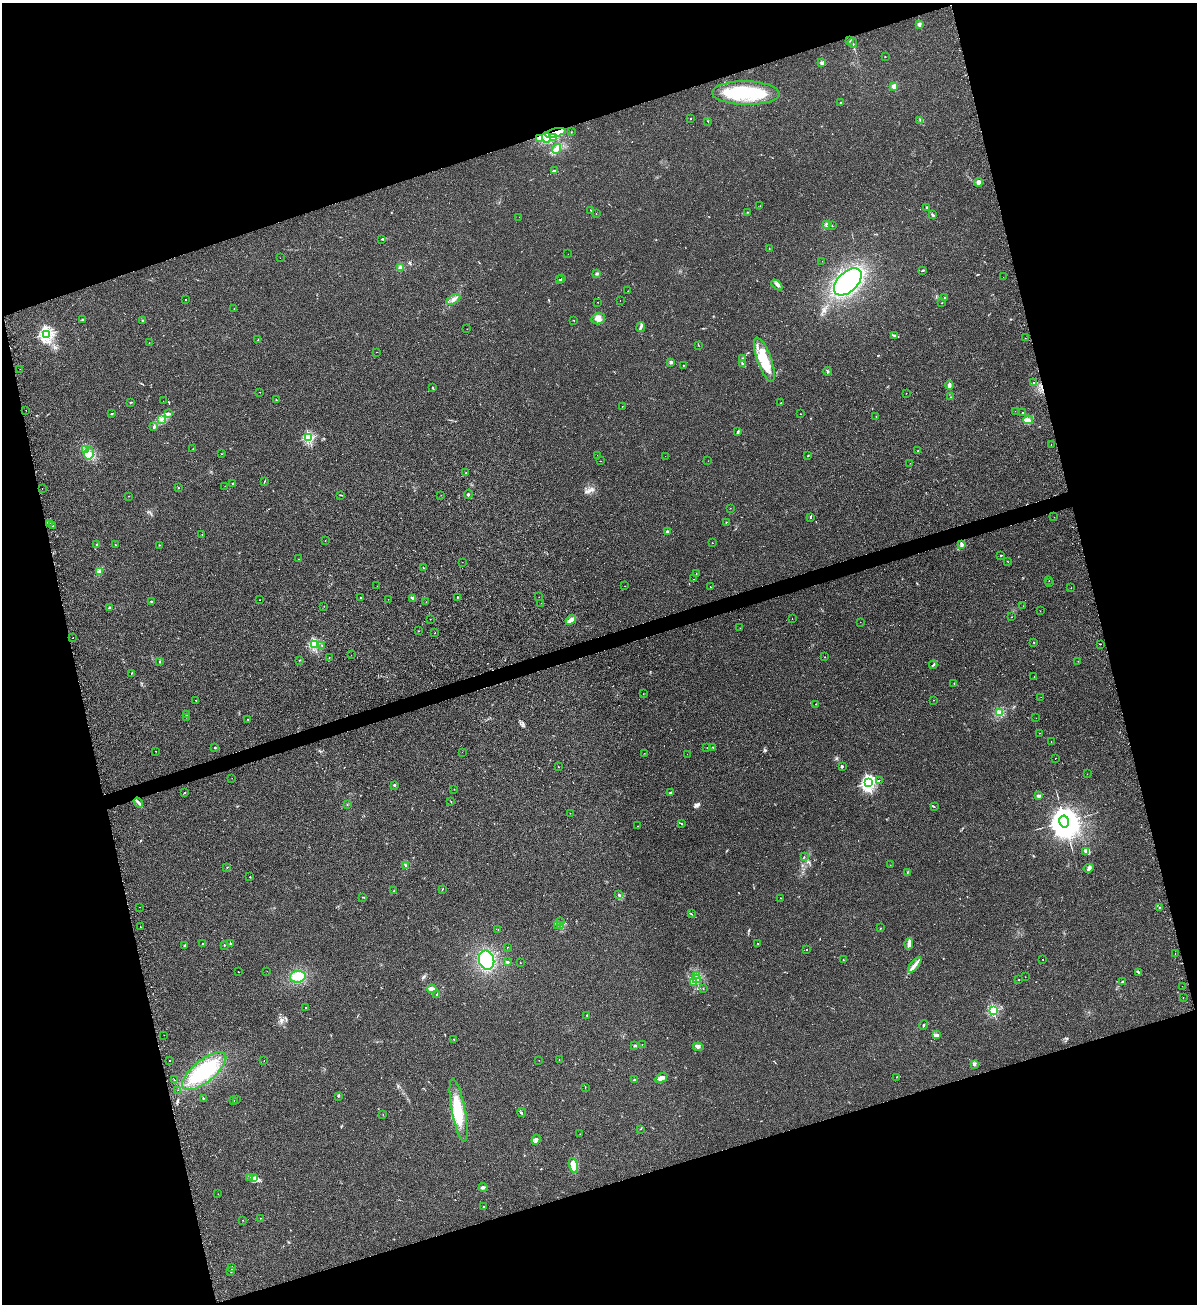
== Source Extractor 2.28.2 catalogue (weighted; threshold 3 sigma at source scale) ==
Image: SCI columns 301-5078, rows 11-5215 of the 5258 x 5228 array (HDU 1 of 3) = the unmasked area's bounding box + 8 px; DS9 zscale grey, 4 x 4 block average (1 PNG px = mean of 4 x 4 image px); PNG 1199 x 1306 px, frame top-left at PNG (2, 3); each listed source drawn as its Kron ellipse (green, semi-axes under 4 px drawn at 4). Shown black and unused: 35% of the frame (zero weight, under 2 of 3 exposures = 2% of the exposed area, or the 3 px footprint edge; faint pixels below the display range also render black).
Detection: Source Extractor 2.28.2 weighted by HDU 2 'WHT'. Background 0.0154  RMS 0.0063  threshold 0.0285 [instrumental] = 3 sigma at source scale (4.5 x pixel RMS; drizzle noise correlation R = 1.50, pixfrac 1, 0.05/0.05 arcsec/px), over >= 5 px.
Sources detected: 347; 4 inside a brighter object's white glare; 7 cosmic-ray / hot-pixel residue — neither listed nor drawn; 9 coinciding with a brighter row at this scale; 16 inside a brighter listed object's ellipse — not listed separately; the other 311 listed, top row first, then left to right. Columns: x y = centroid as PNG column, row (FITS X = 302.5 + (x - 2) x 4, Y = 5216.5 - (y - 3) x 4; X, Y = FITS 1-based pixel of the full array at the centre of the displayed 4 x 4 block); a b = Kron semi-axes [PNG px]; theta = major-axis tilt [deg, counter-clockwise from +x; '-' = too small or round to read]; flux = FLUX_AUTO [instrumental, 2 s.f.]
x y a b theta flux
919 24 2 2 - 60
850 41 2 2 - 1.3
853 43 5 2 - 4.9
885 57 2 2 - 1.1
822 63 2 2 - 44
894 86 2 2 - 83
746 93 33 12 -1 250
841 103 2 2 - 1.6
690 119 2 2 - 2.2
920 120 2 2 - 2.1
708 121 2 2 - 1.7
571 132 2 2 - 0.89
555 133 10 4 14 59
554 137 3 3 - 4.9
546 138 5 4 - 17
540 139 3 2 - 3.5
556 149 5 3 - 17
554 171 3 2 - 3.1
978 182 4 3 - 17
760 206 2 2 - 1.2
926 207 3 2 - 4
591 210 2 2 - 1.9
748 212 2 2 - 0.97
596 214 2 2 - 0.68
932 215 3 2 - 3.8
519 217 2 2 - 0.45
827 225 3 2 - 3.8
832 226 2 2 - 1.5
382 239 2 2 - 0.99
769 248 2 2 - 1.3
568 254 2 2 - 0.91
280 258 2 2 - 0.74
822 261 2 2 - 0.61
401 267 3 3 - 8.9
923 270 3 2 - 4.4
597 274 2 2 - 1.9
1003 277 2 2 - 0.48
562 279 3 2 - 2.1
559 280 2 2 - 10
848 282 16 10 43 580
777 285 6 2 -44 7.7
628 291 2 2 - 0.57
944 297 2 2 - 2.5
453 299 7 3 29 13
185 300 2 2 - 1.3
620 300 2 2 - 0.63
598 302 2 2 - 2.6
942 303 2 2 - 0.87
234 308 2 2 - 1.1
82 319 2 2 - 1.9
598 319 7 5 14 20
142 320 2 2 - 16
574 320 2 2 - 2.1
641 327 5 2 - 8.6
467 329 2 2 - 1
46 334 3 2 - 940
895 335 2 2 - 2
1025 338 2 2 - 1.9
258 340 2 2 - 1.2
149 343 2 2 - 0.68
698 345 2 2 - 1
376 352 2 2 - 0.67
742 358 3 2 - 3.1
764 360 23 7 -70 96
671 362 2 2 - 39
743 363 4 2 - 5.1
683 365 2 2 - 2.5
20 369 2 2 - 1
828 371 4 2 - 4.3
1033 382 2 2 - 5.2
949 385 4 3 - 11
433 388 3 2 - 2.5
260 392 2 2 - 1
906 393 2 2 - 0.83
950 397 2 2 - 0.85
276 400 2 2 - 0.83
163 401 2 2 - 2.1
130 402 3 2 - 3.1
781 403 2 2 - 0.97
622 406 2 2 - 1.3
26 410 2 2 - 2.8
1015 411 2 2 - 0.84
1022 412 2 2 - 2.7
111 414 3 2 - 0.95
168 414 3 2 - 3
800 414 2 2 - 0.87
876 416 2 2 - 1.2
162 419 3 2 - 5.3
1028 420 5 4 - 16
154 427 3 2 - 3.8
738 432 3 2 - 4.1
309 438 2 2 - 410
1051 444 2 2 - 1.5
193 449 2 2 - 1.4
85 450 3 2 - 4.2
918 451 2 2 - 3.8
89 453 6 4 77 19
222 454 2 2 - 0.85
597 456 2 2 - 0.91
665 456 2 2 - 0.47
808 456 2 2 - 1.3
600 461 2 2 - 0.92
708 461 2 2 - 0.49
910 463 2 2 - 0.58
466 473 2 2 - 1.4
264 482 2 2 - 1.1
233 484 3 2 - 3.4
225 486 2 2 - 1.3
178 488 2 2 - 1.6
42 489 2 2 - 1
468 494 5 2 - 4.8
341 495 2 2 - 1.3
441 495 2 2 - 0.82
128 496 2 2 - 0.99
730 508 2 2 - 0.62
1054 517 2 2 - 0.6
810 518 2 2 - 1.4
726 522 2 2 - 1.5
49 523 2 2 - 0.59
53 526 2 2 - 3.4
667 532 2 2 - 53
202 535 2 2 - 0.86
325 541 2 2 - 0.78
712 543 2 2 - 1.3
97 544 3 2 - 5.1
962 544 3 3 - 7.1
115 545 2 2 - 1.3
159 545 2 2 - 0.98
1001 555 3 2 - 2
298 559 2 2 - 0.76
1007 561 2 2 - 1
462 562 2 2 - 1.1
423 568 2 2 - 3.2
99 571 3 2 - 3.9
696 574 4 2 - 1.8
694 579 2 2 - 3.5
1049 581 2 2 - 7
1050 583 2 2 - 2.2
377 586 2 2 - 0.78
625 586 2 2 - 0.55
710 586 2 2 - 1.2
1071 588 2 2 - 0.67
457 597 2 2 - 8.6
539 597 2 2 - 1.1
361 598 3 2 - 3.3
413 598 4 3 - 5.2
388 599 2 2 - 0.63
259 600 2 2 - 1.3
151 601 2 2 - 3.2
426 602 2 2 - 0.79
541 603 2 2 - 0.69
324 606 2 2 - 0.7
1023 606 2 2 - 1.3
110 608 4 3 - 5.2
1040 611 2 2 - 0.97
1012 617 2 2 - 4.3
792 618 2 2 - 1.6
430 619 2 2 - 1.1
571 620 5 3 - 19
860 622 2 2 - 0.52
740 628 2 2 - 1.7
418 631 2 2 - 1
435 633 2 2 - 3.8
73 638 2 2 - 6
1034 642 2 2 - 3.8
314 644 2 2 - 420
1100 644 2 2 - 8.6
322 645 2 2 - 2.1
351 655 2 2 - 0.63
329 657 2 2 - 1.4
825 657 2 2 - 1.6
299 660 2 2 - 1.3
160 661 2 2 - 2.2
1078 661 2 2 - 0.8
933 665 4 2 - 4.1
131 673 2 2 - 1.2
1034 677 2 2 - 1.3
954 683 2 2 - 2
643 694 2 2 - 0.77
1041 697 2 2 - 0.42
196 700 2 2 - 0.9
933 700 2 2 - 1.3
816 704 2 2 - 0.76
999 713 2 2 - 3.3
186 715 2 2 - 2.5
186 717 2 2 - 0.91
1036 718 2 2 - 1
248 719 2 2 - 1.1
1039 733 2 2 - 6.6
1051 741 2 2 - 2
707 747 2 2 - 0.98
713 747 2 2 - 1.7
215 748 2 2 - 2.4
156 751 2 2 - 6
462 752 2 2 - 0.56
644 753 2 2 - 1.2
687 754 2 2 - 0.65
1055 758 2 2 - 9.9
842 766 3 2 - 3.5
558 767 2 2 - 1.2
1087 774 2 2 - 0.66
232 778 2 2 - 1.2
879 780 2 2 - 1.4
868 783 2 2 - 1100
394 785 2 2 - 22
454 789 2 2 - 1.1
671 792 3 2 - 4.1
185 793 2 2 - 1.4
1039 796 2 2 - 55
451 801 2 2 - 1.1
138 803 5 2 - 9.4
347 804 2 2 - 0.9
934 806 3 2 - 2.1
570 813 2 2 - 1
1064 821 6 5 - 12000
682 824 3 2 - 2.2
637 826 2 2 - 0.85
1086 851 2 2 - 2.6
804 857 2 2 - 2.1
406 865 3 2 - 2.8
890 865 2 2 - 0.71
227 867 3 2 - 1.3
1088 868 5 2 - 3.9
907 872 2 2 - 1.3
250 877 2 2 - 1.6
442 889 2 2 - 1.7
394 891 2 2 - 1.2
619 894 2 2 - 2.2
362 897 2 2 - 1.5
780 898 2 2 - 0.93
139 907 2 2 - 1.1
1159 907 2 2 - 1.3
691 914 2 2 - 1.6
561 921 2 2 - 1.1
557 926 2 2 - 1.4
561 926 2 2 - 2.4
140 927 2 2 - 1.8
881 928 2 2 - 1.2
498 930 3 2 - 0.97
203 943 2 2 - 1.4
230 943 2 2 - 2.4
758 943 2 2 - 1.5
909 943 6 3 81 9.8
184 945 3 2 - 4.1
224 945 2 2 - 7.6
507 947 2 2 - 0.75
807 949 2 2 - 1.4
1175 953 2 2 - 3.4
487 960 10 7 -77 180
843 960 2 2 - 1
1043 960 2 2 - 1.4
507 962 2 2 - 3.9
520 963 2 2 - 2.4
915 965 9 3 51 16
267 971 2 2 - 0.48
238 972 2 2 - 0.91
1139 972 3 2 - 2.4
696 976 2 2 - 2.5
298 977 8 5 8 51
1025 977 2 2 - 0.72
696 979 4 3 - 9.1
1019 980 2 2 - 1.1
1122 982 3 2 - 2.4
693 983 2 2 - 2.7
1182 986 2 2 - 1.3
432 989 4 3 - 15
703 989 2 2 - 3.7
437 994 3 2 - 2.1
1183 997 2 2 - 2.5
305 1007 2 2 - 3.6
993 1010 2 2 - 380
587 1015 2 2 - 2.1
924 1025 5 2 - 3.9
937 1034 3 2 - 4.7
164 1035 2 2 - 2.6
454 1039 2 2 - 3.6
642 1044 2 2 - 0.84
635 1046 2 2 - 2.8
698 1047 5 3 - 8.4
169 1060 2 2 - 6.2
539 1060 2 2 - 0.6
559 1060 2 2 - 0.81
264 1061 2 2 - 1.6
974 1064 2 2 - 43
204 1071 27 11 39 180
897 1077 2 2 - 1.5
661 1078 6 4 32 14
174 1080 2 2 - 1.7
634 1080 2 2 - 3.9
585 1087 2 2 - 1.5
178 1090 2 2 - 0.55
338 1096 2 2 - 1.7
203 1098 2 2 - 2.9
237 1100 2 2 - 1.6
234 1101 2 2 - 1.4
459 1110 32 6 -79 110
521 1113 4 2 - 4.3
383 1114 2 2 - 0.79
640 1129 2 2 - 1.2
580 1134 2 2 - 0.75
536 1139 5 3 - 9.4
573 1165 8 3 -77 59
249 1177 3 2 - 2.9
254 1178 3 3 - 8.4
483 1187 4 3 - 7.6
218 1194 2 2 - 0.66
483 1206 2 2 - 1.3
260 1218 2 2 - 1.4
243 1220 2 2 - 0.84
231 1268 3 2 - 2.9
231 1272 2 2 - 2
Overlapping masked pixels (flux is a lower limit): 1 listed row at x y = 555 133
Diffuse or blended objects may show on this block-average render without a row.